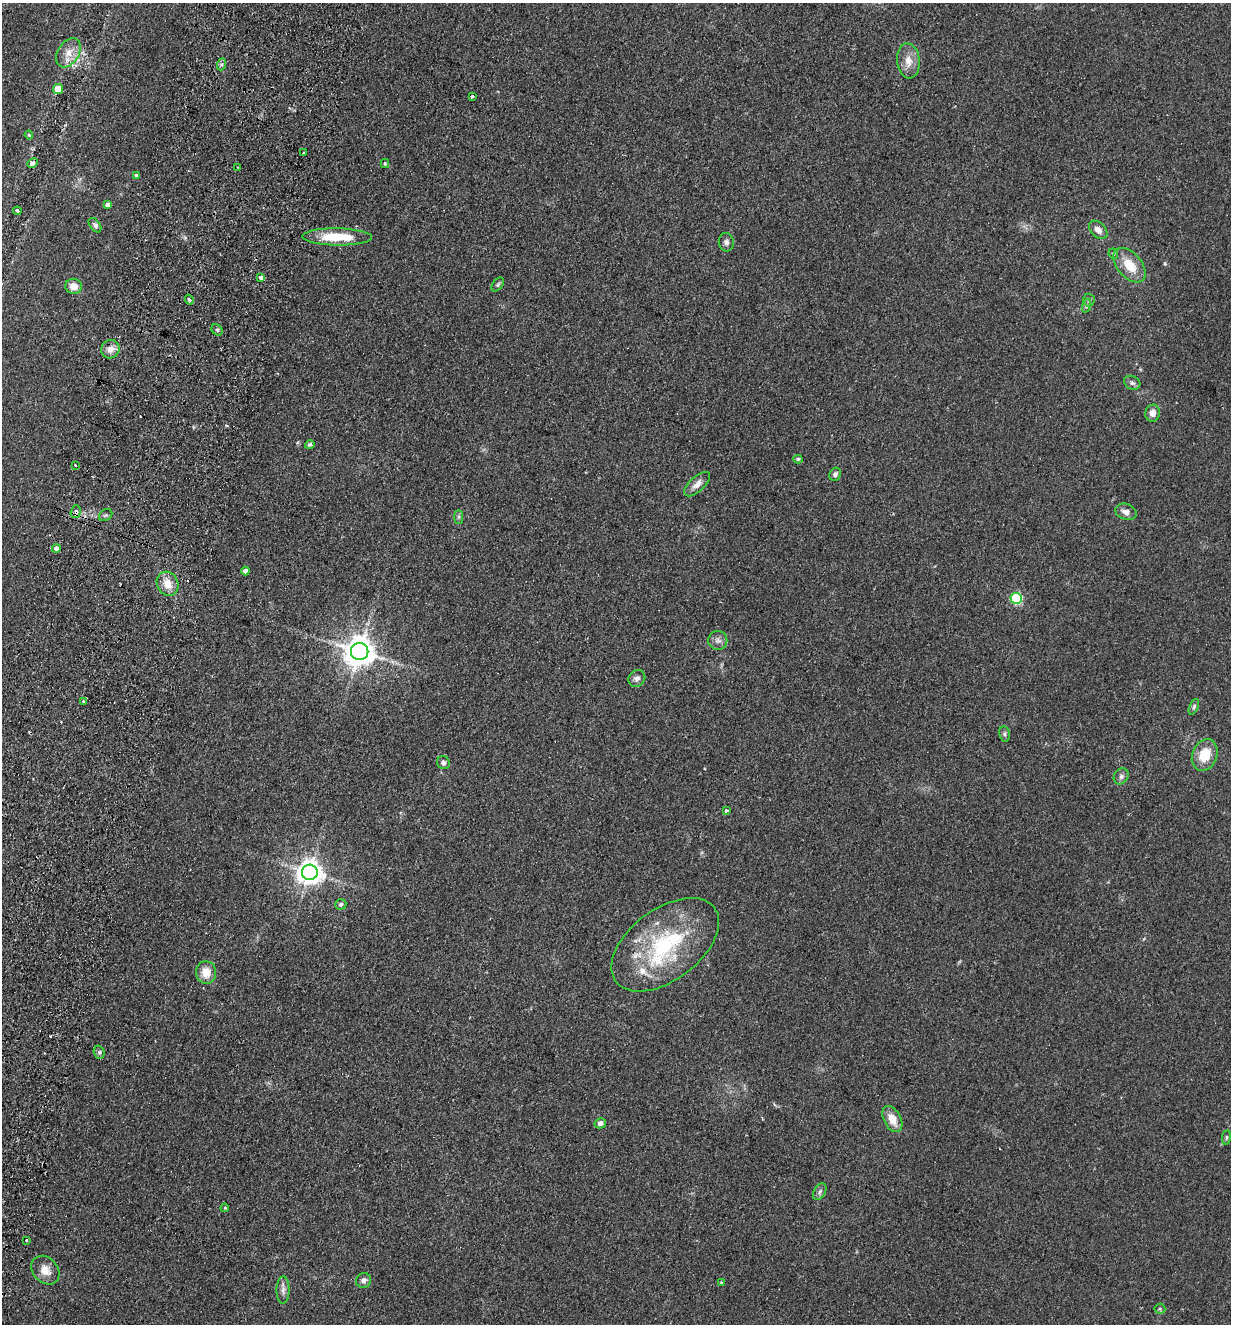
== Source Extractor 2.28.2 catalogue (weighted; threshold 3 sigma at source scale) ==
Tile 7 of 4 x 4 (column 3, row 2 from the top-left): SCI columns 2769-3997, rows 2663-3984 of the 5410 x 5325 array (HDU 1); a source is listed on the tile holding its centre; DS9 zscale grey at full resolution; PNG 1233 x 1326 px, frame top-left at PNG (2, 3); each listed source drawn as its Kron ellipse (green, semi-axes under 4 px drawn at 4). Shown black and unused: <1% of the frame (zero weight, under 2 of 3 exposures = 3% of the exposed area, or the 3 px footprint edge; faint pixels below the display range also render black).
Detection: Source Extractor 2.28.2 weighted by HDU 2 'WHT'; one run over the whole footprint, this tile lists its part. Background 0.133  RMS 0.01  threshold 0.0471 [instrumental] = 3 sigma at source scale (4.5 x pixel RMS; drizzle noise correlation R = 1.50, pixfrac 1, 0.05/0.05 arcsec/px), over >= 5 px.
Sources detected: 76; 6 cosmic-ray / hot-pixel residue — neither listed nor drawn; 2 inside a brighter listed object's ellipse — not listed separately; the other 68 listed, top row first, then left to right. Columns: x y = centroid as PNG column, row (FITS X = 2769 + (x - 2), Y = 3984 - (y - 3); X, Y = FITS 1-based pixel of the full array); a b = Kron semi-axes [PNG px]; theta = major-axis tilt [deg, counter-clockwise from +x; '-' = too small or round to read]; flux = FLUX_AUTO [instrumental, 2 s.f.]
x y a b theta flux
68 53 16 10 57 13
908 61 17 11 -84 13
222 64 6 4 70 2
58 89 5 5 - 17
472 96 3 3 - 2.2
29 135 4 3 - 1.2
304 152 3 2 - 1.1
32 163 5 4 - 4.9
385 163 4 3 - 1.2
237 167 2 2 - 1.2
136 176 4 4 - 2.8
108 205 4 4 - 5.8
17 211 4 3 - 4
95 225 8 5 -53 3.3
1098 230 11 7 -44 6.9
337 237 35 8 -1 36
726 242 9 7 -82 3.9
1113 254 5 4 - 1.5
1129 265 20 12 -49 22
261 277 4 3 - 74
498 285 8 4 52 1.8
74 286 8 7 - 10
189 299 5 4 - 2.8
1089 300 6 6 - 2.3
1086 306 7 4 71 1.9
217 330 6 5 - 1.7
110 349 9 9 - 8.3
1132 383 8 6 -29 2.8
1153 413 8 7 - 6.5
310 445 5 4 - 2.3
798 459 4 4 - 1.6
75 465 3 3 - 1.2
835 474 7 5 62 3.5
697 484 16 7 42 7.2
76 512 6 5 - 4.7
1126 512 11 8 -20 6.2
106 515 7 5 35 2
459 517 7 4 90 2.2
56 548 4 4 - 5.4
245 571 4 4 - 4.9
168 584 12 10 -63 14
1016 598 5 5 - 110
718 640 9 9 - 4.8
360 652 9 8 - 1700
637 678 9 8 - 4.4
83 701 4 3 - 2.9
1194 707 8 4 66 2
1004 734 7 5 -80 2.1
1205 755 16 12 70 26
443 763 7 6 - 3.9
1121 776 8 7 - 3.4
726 811 3 3 - 2.4
310 872 8 7 - 1100
341 904 5 5 - 2.8
665 945 62 35 37 120
206 972 11 10 - 15
99 1052 7 5 -72 2.3
892 1119 14 8 -62 15
600 1123 6 5 - 5.1
1226 1137 7 3 82 1.6
820 1192 9 5 59 3.1
225 1208 4 3 - 1.1
26 1240 3 3 - 1.7
45 1270 16 12 -48 12
364 1280 8 7 - 4
721 1282 4 3 - 0.85
283 1290 14 6 89 5.1
1160 1309 5 5 - 1.6
Overlapping masked pixels (flux is a lower limit): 1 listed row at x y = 76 512